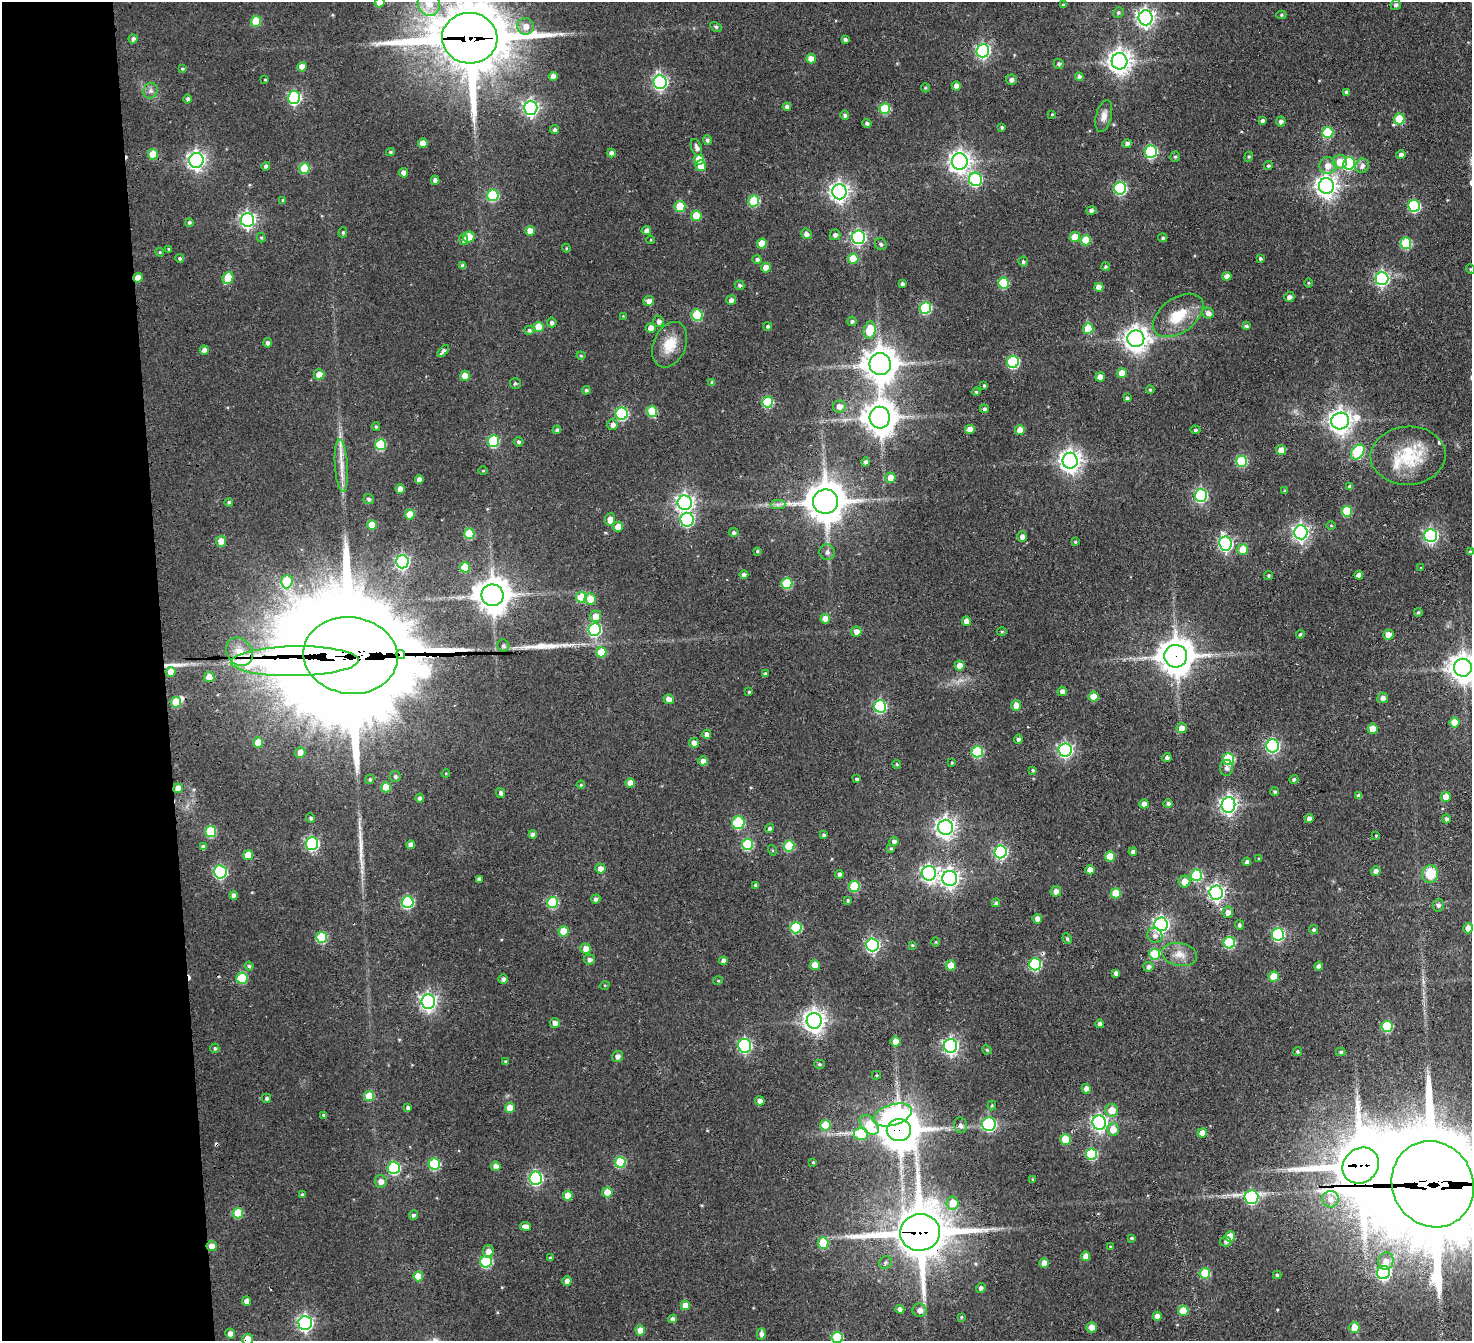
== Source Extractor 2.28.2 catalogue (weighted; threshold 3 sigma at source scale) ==
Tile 4 of 3 x 3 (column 1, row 2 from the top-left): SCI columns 106-1575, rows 1589-2927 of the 4620 x 4603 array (HDU 1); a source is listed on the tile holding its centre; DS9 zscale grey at full resolution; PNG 1474 x 1343 px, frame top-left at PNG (2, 2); each listed source drawn as its Kron ellipse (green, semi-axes under 4 px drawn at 4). Shown black and unused: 11% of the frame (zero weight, under 3 of 4 exposures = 11% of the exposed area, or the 3 px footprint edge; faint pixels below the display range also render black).
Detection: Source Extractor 2.28.2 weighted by HDU 2 'WHT'; one run over the whole footprint, this tile lists its part. Background 0.287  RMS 0.012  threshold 0.0546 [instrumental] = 3 sigma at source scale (4.5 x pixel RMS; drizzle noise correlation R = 1.50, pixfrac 1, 0.05/0.05 arcsec/px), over >= 5 px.
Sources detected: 465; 4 cosmic-ray / hot-pixel residue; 3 long thin detections or spike segments (spike, bleed or trail) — neither listed nor drawn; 3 inside a brighter listed object's ellipse — not listed separately; the other 455 listed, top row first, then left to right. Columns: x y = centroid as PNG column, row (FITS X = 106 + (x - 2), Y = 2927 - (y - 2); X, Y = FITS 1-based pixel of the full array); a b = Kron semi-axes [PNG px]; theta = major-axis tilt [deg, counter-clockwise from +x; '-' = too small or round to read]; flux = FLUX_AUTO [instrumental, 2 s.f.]
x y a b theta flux
379 2 5 5 - 17
429 4 12 10 -63 17
1063 5 4 3 - 2.4
1396 5 5 5 - 3.3
1118 13 5 5 - 2.2
1281 15 5 4 - 1.7
1146 18 7 7 - 510
256 21 5 5 - 43
526 26 8 8 - 9.2
716 27 6 4 -29 1.8
470 38 28 25 -3 10000
133 39 4 4 - 3.8
845 39 4 4 - 2.9
983 51 6 6 - 250
811 59 5 4 - 12
1119 61 8 8 - 1100
1059 64 5 5 - 2.6
302 67 5 4 - 11
182 69 3 3 - 1.5
553 76 4 4 - 8.2
1079 77 4 4 - 6.5
265 80 3 3 - 1.1
1011 80 5 5 - 3.1
660 82 7 6 - 280
956 86 4 4 - 8.2
925 88 4 4 - 1.6
151 91 8 7 - 4.5
1346 92 4 4 - 2.6
294 98 6 6 - 190
188 99 4 4 - 2.8
787 107 4 4 - 4
531 108 7 6 - 350
885 109 5 5 - 57
1052 114 3 3 - 1.1
845 115 5 4 - 3.6
1104 116 16 8 76 8.6
1399 119 5 5 - 38
1262 121 4 3 - 3
1281 121 5 5 - 3.8
867 123 4 4 - 3.3
1002 127 3 3 - 1.8
555 130 4 4 - 3.1
1328 132 5 5 - 65
707 140 5 4 - 2.9
423 143 5 4 - 13
1127 144 4 4 - 4.7
696 147 9 5 -70 5.1
390 152 4 3 - 2
1151 152 6 6 - 150
611 153 4 4 - 5.3
153 154 5 5 - 26
1401 155 4 4 - 6
1175 157 5 4 - 1.9
1249 157 5 4 - 1.6
196 160 7 7 - 500
699 160 5 5 - 25
960 162 8 8 - 750
1340 162 7 7 - 17
1349 163 6 6 - 130
266 166 4 4 - 4
701 166 5 5 - 16
1268 166 4 4 - 2.1
1328 166 8 8 - 10
1362 166 7 6 - 5.4
304 168 5 5 - 44
404 173 4 4 - 7.9
975 179 7 6 - 150
435 180 4 4 - 5.7
1326 186 8 7 - 800
1120 188 6 6 - 130
839 192 7 7 - 610
493 195 6 6 - 87
283 200 4 4 - 1.6
754 201 5 5 - 64
1414 206 6 6 - 110
680 207 5 5 - 37
1091 211 5 4 - 4.4
696 216 5 5 - 29
247 220 7 6 - 360
189 222 4 4 - 2.4
530 231 5 5 - 11
646 231 5 4 - 6
343 232 5 4 - 2.1
806 234 5 5 - 5.8
835 235 5 5 - 4.3
469 237 6 5 - 26
858 237 6 6 - 270
1075 237 5 5 - 22
261 238 5 4 - 1.5
1163 238 4 4 - 2.1
464 239 5 4 - 3.8
650 240 4 3 - 1.2
1086 240 5 5 - 31
1406 243 5 5 - 78
762 244 5 5 - 19
881 244 6 6 - 2.3
566 248 4 4 - 1.2
169 249 3 3 - 1.6
160 252 4 4 - 1.4
179 258 4 4 - 2.1
757 259 4 4 - 3.4
853 259 5 5 - 31
1260 259 3 3 - 2.1
1023 262 5 4 - 2.5
463 266 4 4 - 4.7
1105 267 5 4 - 2
766 268 5 5 - 13
1470 269 5 3 - 1
1227 276 4 4 - 8.2
138 278 5 4 - 13
228 278 6 5 - 39
1382 278 7 6 - 280
1003 283 5 5 - 68
1308 283 5 3 - 1.1
902 284 4 4 - 2.9
739 285 5 4 - 2.7
1099 287 4 4 - 11
1289 297 5 5 - 4.8
731 300 5 5 - 5.9
649 301 5 5 - 6.6
925 308 6 6 - 96
1208 313 6 5 - 5.7
697 315 5 5 - 62
1178 315 28 17 36 40
623 316 3 3 - 0.84
659 321 5 5 - 4.8
852 321 5 4 - 2.5
552 323 5 5 - 3.5
767 326 4 4 - 2.3
1246 326 4 4 - 3.1
539 327 5 5 - 26
651 328 5 5 - 11
1088 329 5 5 - 36
529 330 5 4 - 3.1
870 330 8 6 77 36
1136 339 8 8 - 1100
268 343 5 4 - 3.7
670 345 24 16 66 28
204 350 5 4 - 7.6
443 351 7 4 44 4.7
581 356 4 4 - 1.3
1013 362 6 6 - 120
880 364 11 10 - 2300
1122 373 5 5 - 18
319 374 5 5 - 12
465 376 5 5 - 15
1100 377 4 4 - 11
515 383 5 5 - 2.3
712 383 4 4 - 3.6
984 385 4 3 - 1.7
586 390 4 4 - 2.3
1150 390 4 3 - 1.6
976 392 4 4 - 1.6
1127 398 4 4 - 2
767 402 5 5 - 80
839 406 6 6 - 8.7
984 409 4 4 - 2.6
652 411 5 5 - 43
622 414 6 6 - 140
880 418 11 10 - 2100
1340 421 9 8 - 990
612 425 5 5 - 5.5
376 427 4 3 - 1.9
970 429 5 4 - 13
557 430 4 4 - 2.7
1020 430 5 5 - 15
1195 430 5 4 - 2.3
493 441 6 5 - 86
518 442 5 4 - 2.4
380 445 5 5 - 66
1281 450 5 4 - 13
1358 452 8 5 52 100
1408 456 37 29 2 67
1070 461 8 7 - 830
1241 461 5 5 - 75
866 462 4 4 - 3.3
341 466 26 6 -86 15
483 471 5 3 - 1.1
890 478 5 5 - 17
419 479 4 4 - 6.7
1350 487 4 4 - 3.4
400 489 5 4 - 11
1285 491 3 3 - 1.4
1201 495 6 6 - 190
369 499 5 5 - 3.1
229 502 4 4 - 2.4
825 502 12 12 - 3200
685 503 7 7 - 550
778 504 7 4 1 3.7
1347 511 5 5 - 45
410 515 5 5 - 20
610 519 6 5 - 9.8
687 520 7 6 - 140
372 525 5 5 - 24
1331 526 4 3 - 1.1
618 527 5 5 - 13
1301 532 7 6 - 420
734 533 5 4 - 3.2
469 534 5 5 - 45
1431 535 7 6 - 250
1022 537 5 5 - 6.3
221 541 5 5 - 18
1075 542 4 3 - 1.3
1225 544 7 6 - 240
1243 550 5 5 - 22
757 551 3 3 - 1.6
827 552 8 7 - 4.8
1470 552 4 3 - 2.1
402 562 6 6 - 250
465 567 5 5 - 36
1421 568 3 3 - 1.2
744 574 4 4 - 3.6
1269 575 4 4 - 1.6
1359 575 4 4 - 7.1
287 582 6 6 - 43
787 583 5 5 - 58
492 595 11 11 - 2200
581 597 5 5 - 37
590 599 6 5 - 17
1418 612 4 3 - 1.6
596 616 6 5 - 17
825 619 5 4 - 13
966 621 5 4 - 10
594 629 6 6 - 180
856 631 5 5 - 7.7
1002 631 5 3 - 1.3
1300 634 4 4 - 2.2
1388 635 5 5 - 11
503 645 6 5 - 3.1
239 652 15 12 -54 18
601 652 5 5 - 29
401 654 5 4 - 1100
350 655 47 38 -8 49000
1176 656 11 11 - 2400
295 661 64 15 1 2500
959 665 5 5 - 8.9
1463 668 9 9 - 1600
171 672 5 5 - 16
765 674 4 3 - 2.8
209 677 5 5 - 16
1062 691 4 4 - 6.3
749 692 3 3 - 1.6
1093 697 5 5 - 21
1383 698 5 5 - 4.7
669 699 5 4 - 9.3
176 702 5 5 - 40
1016 705 5 5 - 13
880 706 6 6 - 140
1455 723 5 5 - 25
1182 728 5 5 - 13
1373 729 5 5 - 21
707 734 4 4 - 4.7
1018 739 4 4 - 3.3
258 743 5 5 - 19
694 743 5 5 - 8.5
1272 746 6 6 - 220
1065 750 6 6 - 280
300 752 5 5 - 8
977 752 5 5 - 85
1167 758 4 4 - 3.2
1228 759 6 5 - 85
703 761 4 4 - 8.2
952 762 3 2 - 1.3
897 764 4 4 - 1.8
1226 768 8 6 -89 4.6
1033 770 4 3 - 1.8
446 773 4 3 - 1
395 776 5 5 - 2.8
370 779 5 4 - 2.2
857 779 4 3 - 2.2
1294 779 4 4 - 2.6
630 783 5 4 - 12
581 785 4 3 - 1.4
386 787 5 5 - 27
178 788 5 4 - 12
1275 792 4 4 - 2.1
501 793 5 4 - 3.5
1359 796 4 4 - 5
1446 797 5 5 - 16
420 798 4 4 - 3.1
1168 803 5 4 - 3.3
1144 804 5 4 - 6.9
1228 805 8 7 - 470
311 818 5 4 - 2.4
1309 818 4 4 - 6.4
1446 819 4 4 - 2.9
738 823 6 6 - 73
945 827 7 7 - 650
769 828 4 4 - 3.1
211 831 5 5 - 71
533 834 4 4 - 6.2
824 835 4 4 - 2.2
1376 836 4 3 - 1.2
894 842 4 4 - 4.1
312 844 6 6 - 190
747 844 5 5 - 79
411 845 4 4 - 7.7
789 846 5 5 - 56
203 847 4 4 - 4.4
891 848 4 4 - 2.2
772 850 5 3 - 1.2
1001 852 6 6 - 200
1133 852 4 4 - 3.2
248 855 5 5 - 25
1110 856 5 5 - 23
1259 859 4 3 - 1.2
1247 862 4 4 - 4.8
600 868 5 5 - 6.7
1090 870 4 4 - 12
1376 871 5 4 - 4.9
220 872 6 6 - 180
929 873 7 7 - 410
839 874 4 4 - 4.2
1430 874 9 7 79 33
1196 875 6 5 - 96
950 878 7 7 - 480
479 879 4 4 - 3.6
1185 882 6 5 - 14
755 885 3 3 - 2.1
854 886 5 5 - 60
1056 891 5 5 - 8.2
1116 893 5 5 - 34
1216 893 7 7 - 440
233 895 4 4 - 5.1
596 899 4 4 - 3.5
848 900 4 3 - 1.7
408 902 6 6 - 120
553 902 5 5 - 78
996 903 4 4 - 3.4
1438 905 6 5 - 3.5
1228 912 5 5 - 6.2
1037 919 5 5 - 7.4
1161 924 7 6 - 350
1239 925 5 4 - 2.8
796 928 5 5 - 86
1468 928 5 5 - 9.8
1313 930 4 4 - 2.5
563 931 5 5 - 30
1278 934 6 6 - 160
1155 935 8 7 - 5.3
322 937 5 5 - 72
1067 939 5 4 - 2
936 942 5 3 - 1.1
1229 943 6 5 - 90
873 945 6 6 - 220
912 945 3 3 - 1.1
586 949 5 5 - 10
1155 954 5 5 - 57
1180 954 18 11 -10 14
589 959 6 5 - 4.4
723 961 4 4 - 5.9
1035 964 6 6 - 130
815 965 5 5 - 13
951 965 5 5 - 15
249 966 4 4 - 1.9
1319 966 4 4 - 4.9
1148 967 5 5 - 3.7
1116 973 4 4 - 4.8
1274 977 5 5 - 28
242 978 6 5 - 45
503 979 5 5 - 4.1
718 981 5 3 - 1
605 985 5 3 - 1.1
428 1002 7 7 - 440
814 1021 8 7 - 850
555 1023 5 5 - 6.3
1100 1024 4 4 - 4.2
1387 1026 5 5 - 75
896 1042 5 5 - 13
745 1046 7 6 - 170
951 1046 7 6 - 340
215 1048 5 4 - 2.2
987 1050 5 4 - 1.6
1297 1052 4 4 - 2.1
1341 1052 5 4 - 2.2
617 1056 5 5 - 5.3
505 1062 4 4 - 1.9
819 1064 5 4 - 2
877 1075 4 4 - 1.5
1086 1089 5 4 - 7.5
369 1096 5 5 - 29
267 1098 4 4 - 2.5
760 1101 5 4 - 6
992 1105 5 4 - 1.7
408 1108 4 4 - 2.8
510 1108 5 5 - 18
1112 1110 6 6 - 17
323 1115 4 3 - 2
892 1115 20 10 17 190
1099 1123 7 7 - 360
989 1124 7 6 - 190
825 1125 5 5 - 39
869 1125 11 7 -47 52
960 1125 8 6 -81 4.4
1113 1129 6 6 - 15
899 1130 12 11 - 3500
1202 1133 5 4 - 12
861 1134 7 6 - 62
1065 1139 5 5 - 35
1091 1154 5 5 - 81
620 1162 5 5 - 72
813 1162 3 3 - 1.3
434 1164 6 5 - 92
496 1166 5 5 - 9.1
1361 1166 19 17 42 5900
394 1168 6 6 - 120
536 1178 6 6 - 210
1033 1179 4 3 - 1.3
381 1181 6 6 - 6.8
1433 1184 44 40 -61 33000
607 1192 5 5 - 18
302 1195 4 3 - 2.5
568 1196 5 5 - 19
1251 1197 7 6 - 170
1330 1199 8 8 - 9.5
952 1203 6 6 - 22
238 1213 5 5 - 42
413 1215 5 4 - 3.3
525 1226 5 4 - 7.6
920 1232 20 18 9 6300
1230 1237 5 5 - 25
1131 1238 4 3 - 1.6
1226 1242 5 5 - 3.1
823 1243 5 5 - 40
212 1246 5 5 - 10
1110 1246 4 3 - 1.4
488 1251 6 5 - 7.9
1086 1256 5 4 - 10
550 1258 4 3 - 1.8
1386 1261 9 7 78 7.5
486 1262 6 6 - 97
885 1263 7 6 - 2.9
1044 1263 5 4 - 14
1205 1273 5 5 - 42
1384 1273 7 6 - 200
1277 1275 4 3 - 2.1
418 1276 5 5 - 19
567 1281 4 4 - 5.9
981 1288 5 4 - 3.8
246 1301 4 4 - 6.7
685 1305 5 4 - 13
900 1309 4 4 - 5.4
919 1310 7 6 - 7.9
1183 1311 5 5 - 27
1157 1316 4 4 - 7.6
961 1317 4 4 - 1.3
673 1319 4 4 - 4.8
305 1323 7 6 - 320
1092 1327 5 5 - 10
1354 1327 5 5 - 21
640 1330 5 5 - 14
230 1334 5 5 - 7.3
761 1334 6 4 89 5.3
837 1337 5 5 - 67
248 1339 5 5 - 21
Overlapping masked pixels (flux is a lower limit): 17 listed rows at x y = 470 38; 1399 119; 138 278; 239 652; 401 654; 350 655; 1176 656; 295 661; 178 788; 211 831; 1035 964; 899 1130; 1361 1166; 1433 1184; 920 1232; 212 1246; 248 1339
Isophote crosses this tile's border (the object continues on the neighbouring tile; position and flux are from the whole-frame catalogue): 8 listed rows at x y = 379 2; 429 4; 470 38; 1470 552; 1463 668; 1433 1184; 837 1337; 248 1339